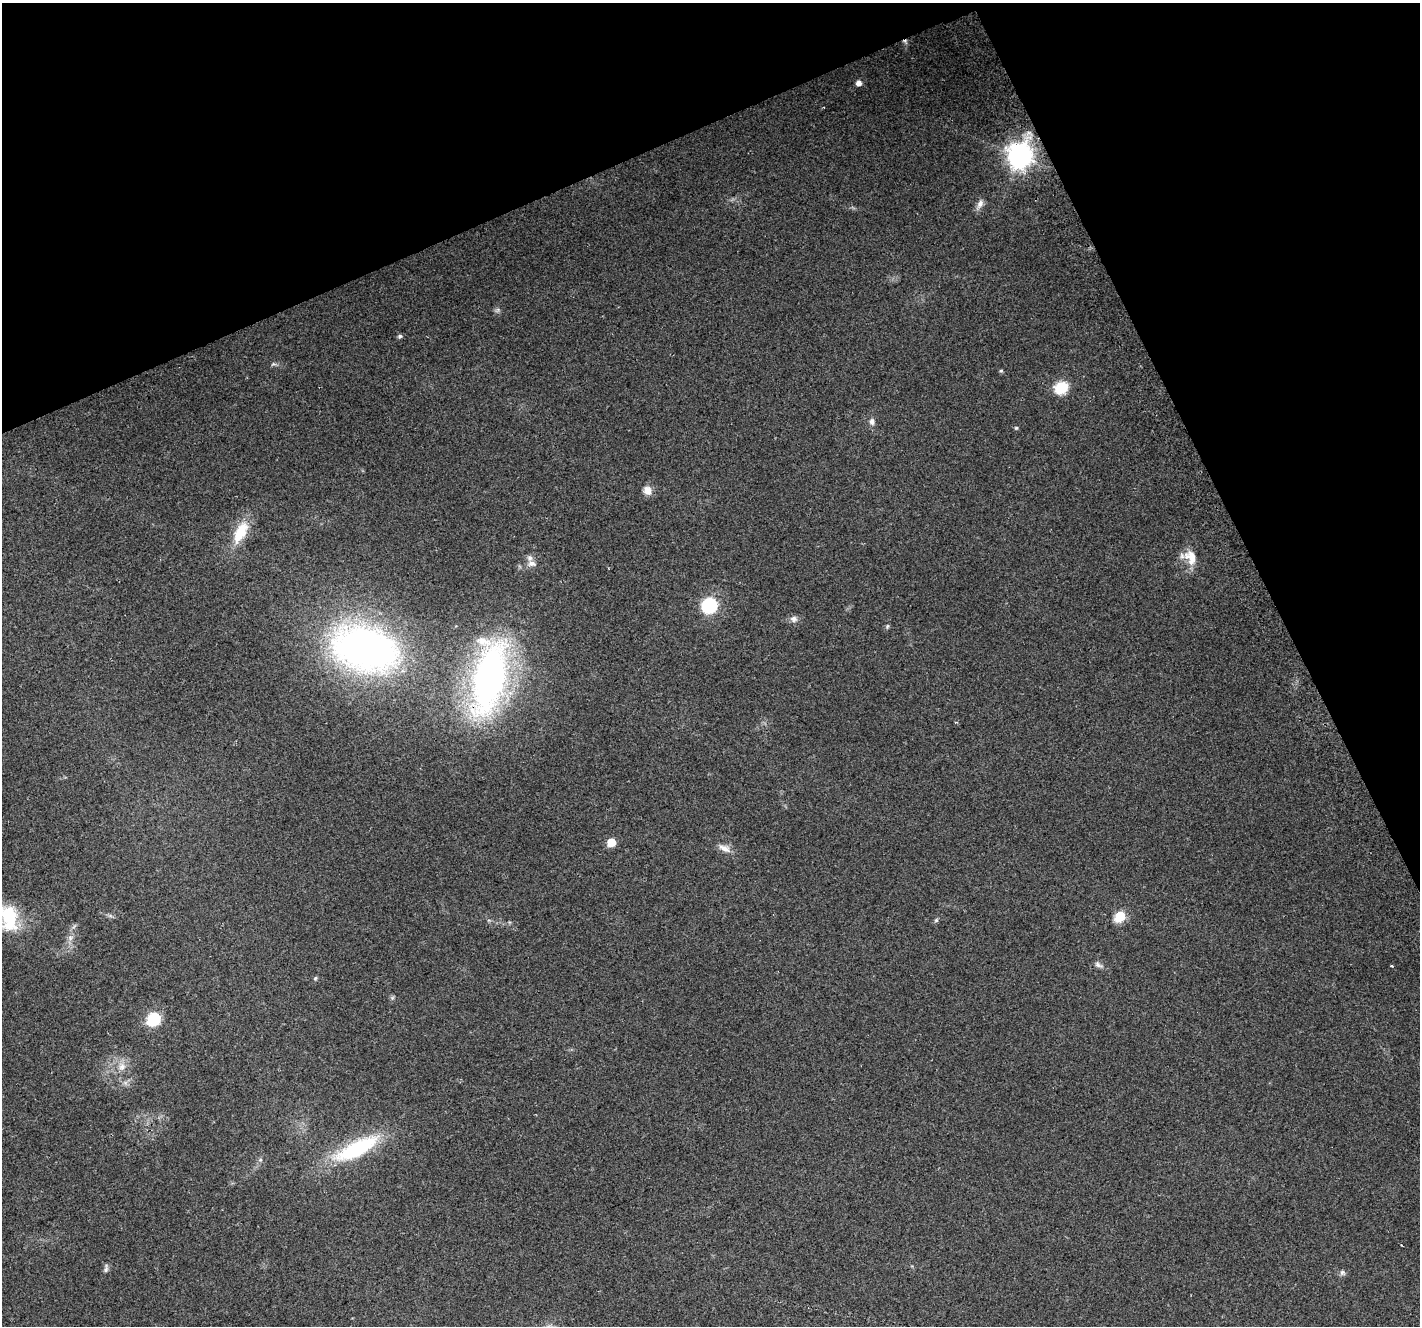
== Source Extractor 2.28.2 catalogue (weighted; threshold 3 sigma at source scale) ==
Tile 3 of 4 x 4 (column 3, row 1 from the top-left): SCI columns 2869-4286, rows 4136-5459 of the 5733 x 5564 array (HDU 1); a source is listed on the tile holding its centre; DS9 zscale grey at full resolution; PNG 1422 x 1328 px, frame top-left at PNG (2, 3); no overlay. Shown black and unused: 22% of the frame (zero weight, under 2 of 3 exposures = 2% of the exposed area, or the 3 px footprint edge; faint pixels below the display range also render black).
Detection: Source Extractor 2.28.2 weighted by HDU 2 'WHT'; one run over the whole footprint, this tile lists its part. Background 0.115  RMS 0.011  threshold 0.0504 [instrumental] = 3 sigma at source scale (4.5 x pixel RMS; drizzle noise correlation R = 1.50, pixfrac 1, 0.0396/0.0396 arcsec/px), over >= 5 px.
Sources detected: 32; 1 cosmic-ray / hot-pixel residue — not listed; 1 inside a brighter listed object's ellipse — not listed separately; the other 30 listed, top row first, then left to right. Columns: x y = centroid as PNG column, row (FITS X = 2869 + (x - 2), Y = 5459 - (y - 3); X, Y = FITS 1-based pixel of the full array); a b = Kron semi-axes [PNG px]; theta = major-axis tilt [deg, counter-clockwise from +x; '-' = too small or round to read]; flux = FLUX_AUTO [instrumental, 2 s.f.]
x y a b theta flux
858 83 5 5 - 6.3
1020 156 9 8 - 1100
980 204 13 7 60 5.9
400 336 5 4 - 2.6
1001 371 5 4 - 1.3
1062 387 7 6 - 94
872 422 9 7 -86 4.4
1016 428 5 4 - 1.3
647 490 10 9 - 8.7
240 532 31 13 62 31
1191 557 21 15 -67 18
532 564 12 7 -2 5.3
709 605 7 6 - 220
794 619 10 8 -10 4.7
887 626 6 5 - 1.6
365 649 64 41 -16 470
489 678 72 30 79 420
611 842 5 5 - 29
724 848 18 8 -25 7.9
1120 916 6 6 - 67
9 918 34 21 -82 58
936 920 6 5 - 1.7
1098 965 12 6 -25 3.7
315 978 6 4 46 1.5
154 1019 6 6 - 140
122 1067 12 10 77 8.8
357 1149 50 15 27 100
260 1160 6 4 44 1.9
106 1269 11 4 85 2.6
1342 1272 7 6 - 2.6
Overlapping masked pixels (flux is a lower limit): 1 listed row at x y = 489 678
Isophote crosses this tile's border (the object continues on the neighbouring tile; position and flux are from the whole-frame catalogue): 1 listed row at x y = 9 918